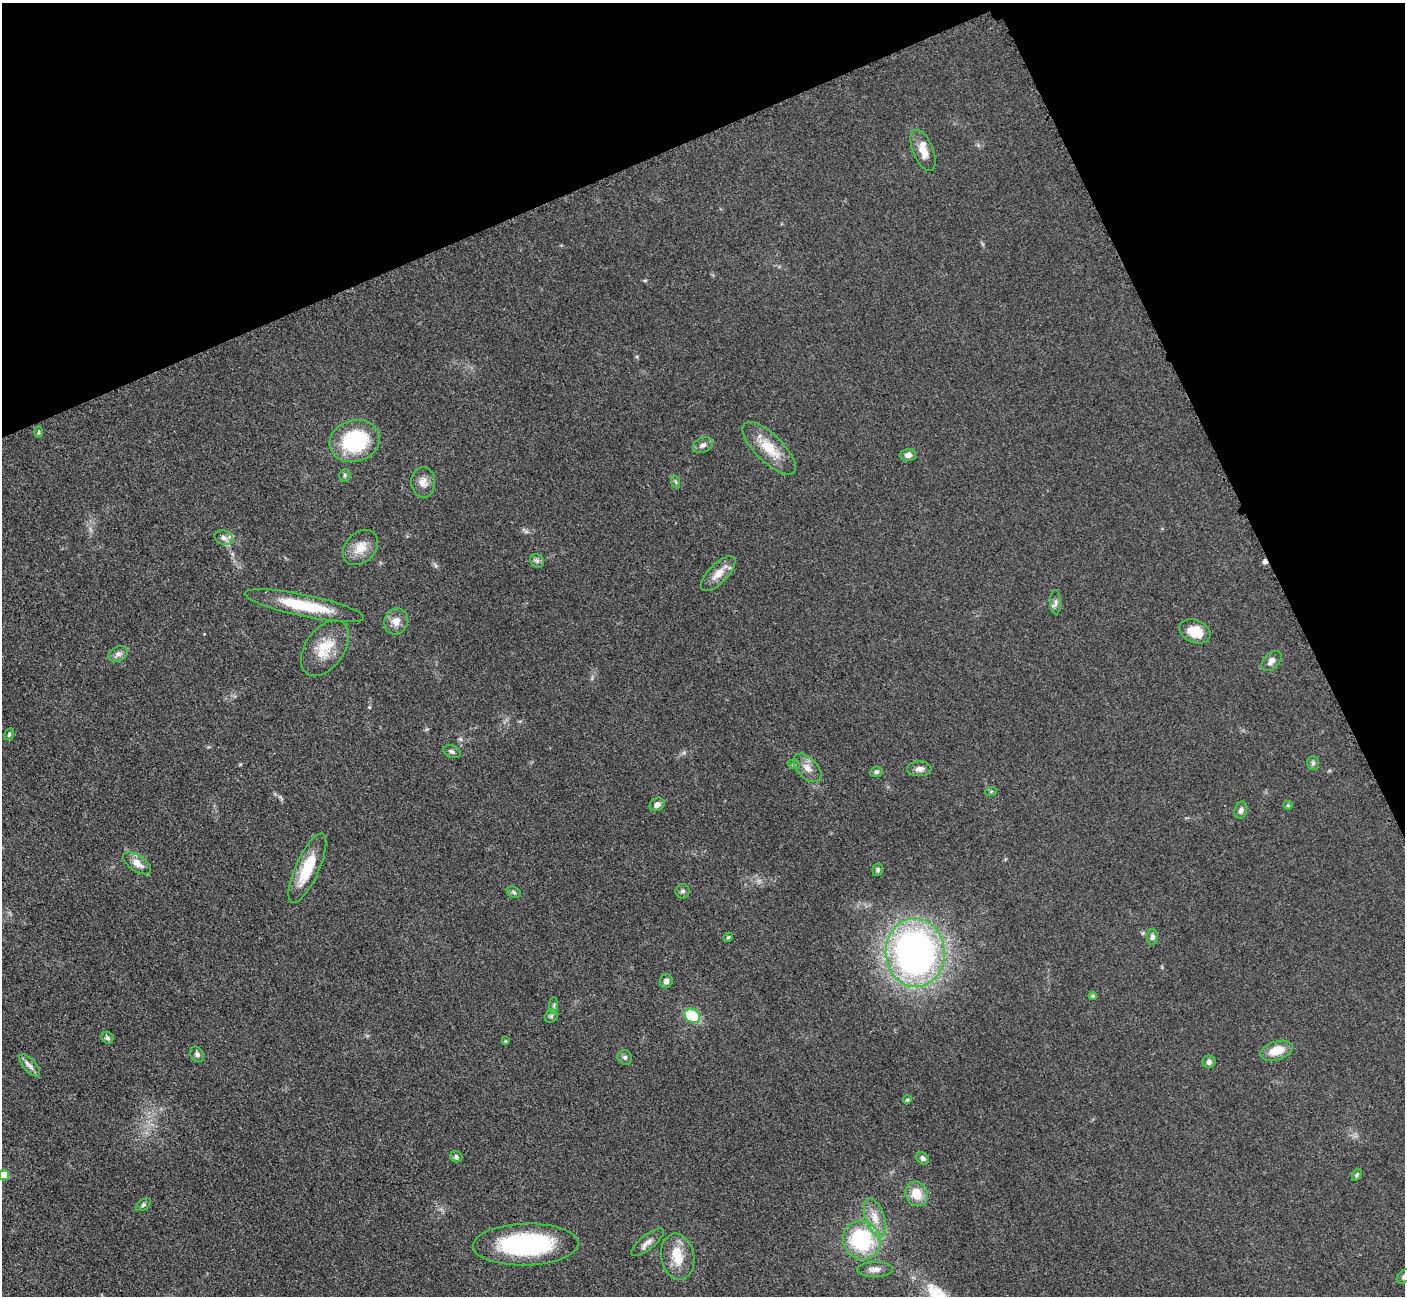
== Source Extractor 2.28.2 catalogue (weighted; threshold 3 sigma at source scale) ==
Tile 3 of 4 x 4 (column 3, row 1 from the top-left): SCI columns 2827-4229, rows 4179-5472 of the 5699 x 5661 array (HDU 1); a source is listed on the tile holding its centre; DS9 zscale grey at full resolution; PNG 1407 x 1298 px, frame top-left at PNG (2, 3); each listed source drawn as its Kron ellipse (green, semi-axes under 4 px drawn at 4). Shown black and unused: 22% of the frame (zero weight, under 3 of 5 exposures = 4% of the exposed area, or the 3 px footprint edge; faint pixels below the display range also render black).
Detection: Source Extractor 2.28.2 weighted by HDU 2 'WHT'; one run over the whole footprint, this tile lists its part. Background 0.0529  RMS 0.0055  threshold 0.0249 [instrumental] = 3 sigma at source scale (4.5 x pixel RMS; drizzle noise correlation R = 1.50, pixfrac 1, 0.05/0.05 arcsec/px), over >= 5 px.
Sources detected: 70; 1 cosmic-ray / hot-pixel residue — neither listed nor drawn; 4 inside a brighter listed object's ellipse — not listed separately; the other 65 listed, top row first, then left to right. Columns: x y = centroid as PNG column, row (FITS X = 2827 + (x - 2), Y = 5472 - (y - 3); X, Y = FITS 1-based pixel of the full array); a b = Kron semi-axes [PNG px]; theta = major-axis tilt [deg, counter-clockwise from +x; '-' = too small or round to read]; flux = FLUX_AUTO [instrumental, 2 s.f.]
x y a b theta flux
923 150 22 10 -67 7.8
39 432 6 4 89 0.8
355 441 25 21 16 45
703 445 10 7 26 2.5
769 448 35 14 -44 15
908 455 7 6 - 2.8
345 475 6 5 - 1.1
423 482 15 12 -87 4.9
676 482 6 4 -71 0.81
224 538 9 7 -19 2.4
360 548 20 15 45 8.8
537 561 7 6 - 1.5
718 574 22 9 45 6.8
1056 602 12 5 -88 2.1
304 606 61 11 -12 28
396 621 13 11 68 5.4
1195 631 16 11 -22 13
325 648 31 19 54 17
118 654 10 7 27 2.5
1271 661 12 7 44 3.7
9 734 6 4 70 0.93
452 751 9 6 -19 1.6
1313 763 7 6 - 1.3
794 765 6 4 -18 0.76
807 768 17 10 -46 5
919 769 12 7 0 2.8
876 772 6 5 - 1.2
991 791 6 3 20 0.68
657 804 7 6 - 2.8
1288 805 5 4 - 0.67
1241 810 8 6 72 2
137 863 16 8 -35 5.6
307 868 38 11 66 20
878 870 6 5 - 1.2
682 891 7 7 - 1.6
514 892 7 5 -23 1.2
728 937 5 4 - 0.72
1152 937 8 5 90 1.8
915 952 34 29 -87 270
666 981 7 6 - 2.4
1093 996 4 4 - 0.91
554 1006 8 4 -90 1.2
551 1016 7 6 - 1.3
692 1016 8 6 -30 24
107 1038 6 5 - 1.2
505 1041 4 3 - 0.66
1276 1051 17 9 16 10
197 1054 8 6 -58 1.8
625 1057 7 7 - 1.5
1209 1062 6 6 - 1.8
30 1065 14 6 -49 2.9
907 1100 4 4 - 0.92
456 1157 6 5 - 1.3
923 1158 7 5 -42 2.1
4 1175 5 5 - 12
1357 1175 6 4 60 0.96
917 1194 13 11 -62 10
144 1205 8 5 36 1.2
875 1218 20 9 -72 7.6
862 1240 19 18 - 48
647 1242 20 7 39 3.7
526 1244 53 21 2 79
678 1256 23 16 -79 13
875 1269 18 7 1 3.6
1404 1276 8 5 42 1.5
Isophote crosses this tile's border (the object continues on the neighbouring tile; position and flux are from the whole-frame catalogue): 2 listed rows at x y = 4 1175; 1404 1276